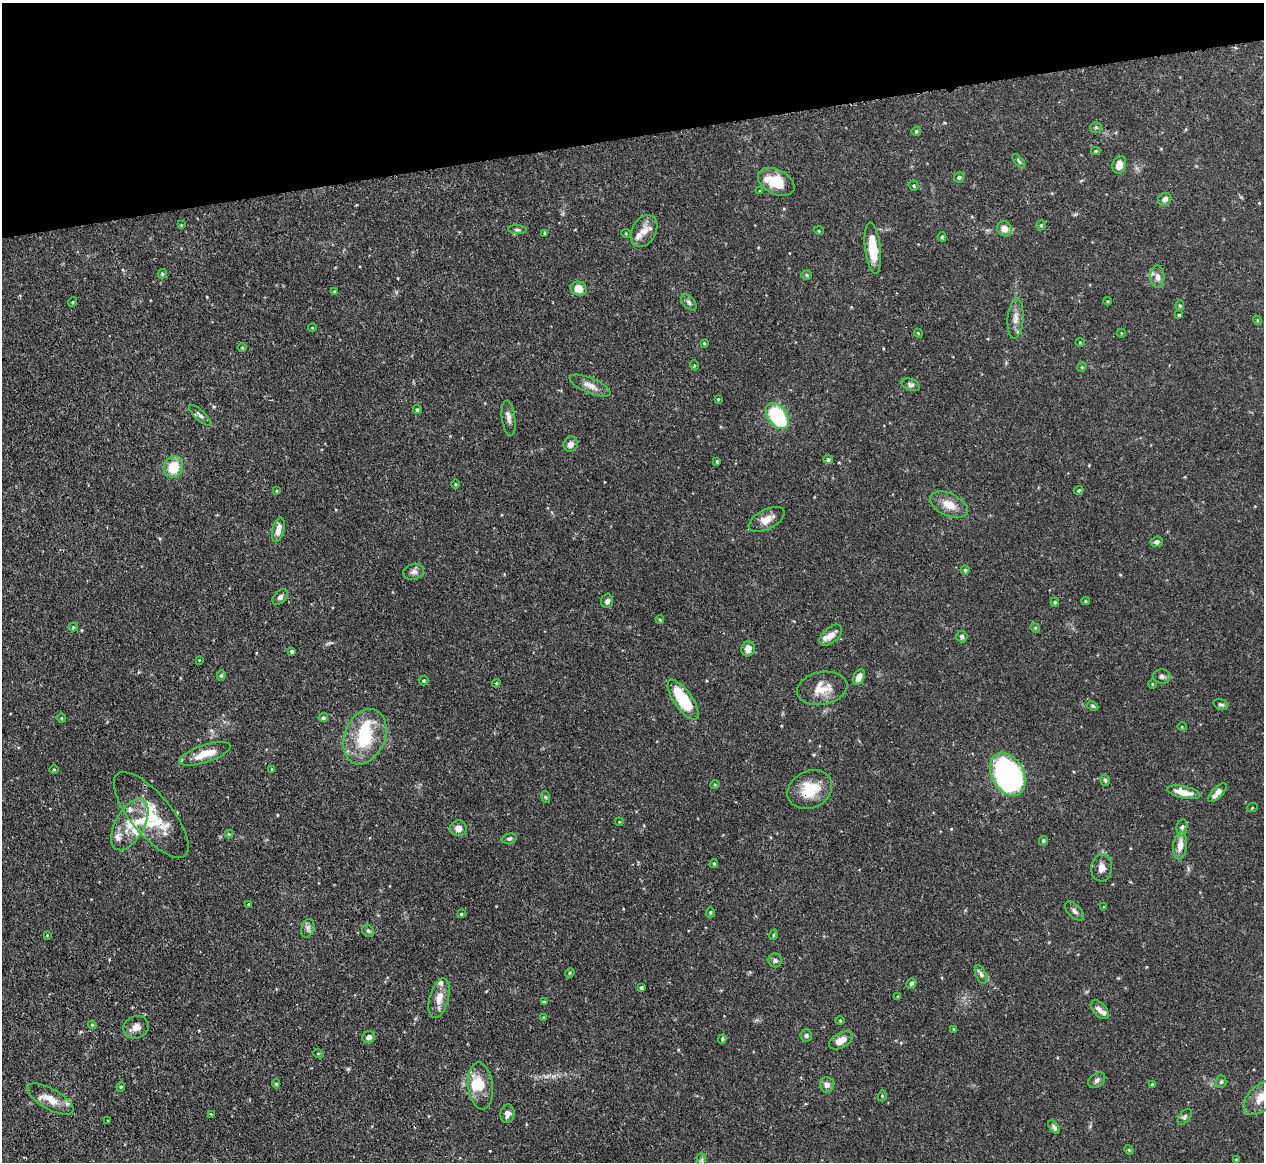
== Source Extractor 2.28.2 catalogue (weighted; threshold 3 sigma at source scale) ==
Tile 3 of 4 x 4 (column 3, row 1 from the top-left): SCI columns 2535-3796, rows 3625-4784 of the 5067 x 5049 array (HDU 1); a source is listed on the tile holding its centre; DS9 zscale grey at full resolution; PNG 1266 x 1164 px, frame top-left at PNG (2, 3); each listed source drawn as its Kron ellipse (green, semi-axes under 4 px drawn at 4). Shown black and unused: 12% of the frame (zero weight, under 3 of 4 exposures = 1% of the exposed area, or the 3 px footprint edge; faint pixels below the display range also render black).
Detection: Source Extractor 2.28.2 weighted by HDU 2 'WHT'; one run over the whole footprint, this tile lists its part. Background 0.0736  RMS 0.0041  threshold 0.0184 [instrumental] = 3 sigma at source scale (4.5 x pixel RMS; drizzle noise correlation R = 1.50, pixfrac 1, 0.05/0.05 arcsec/px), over >= 5 px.
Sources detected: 167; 1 inside a brighter object's white glare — neither listed nor drawn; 12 inside a brighter listed object's ellipse — not listed separately; the other 154 listed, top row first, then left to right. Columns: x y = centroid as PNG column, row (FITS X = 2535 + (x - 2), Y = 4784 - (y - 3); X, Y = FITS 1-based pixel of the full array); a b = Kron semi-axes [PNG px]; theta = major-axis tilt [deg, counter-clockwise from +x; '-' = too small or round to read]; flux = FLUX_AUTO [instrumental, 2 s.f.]
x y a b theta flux
1096 127 6 5 - 0.61
916 131 5 4 - 0.62
1096 151 4 4 - 0.48
1019 161 8 4 -48 0.84
1119 165 9 6 75 3.8
959 177 5 5 - 0.67
776 182 19 12 -26 11
914 185 5 4 - 0.59
760 191 4 3 - 0.39
1165 199 7 6 - 1.9
181 225 4 4 - 0.36
1041 225 5 4 - 0.57
517 229 9 4 -5 0.71
1004 229 8 7 - 3.2
644 231 17 12 61 4.6
819 231 5 3 - 0.32
545 233 4 3 - 0.46
626 234 5 3 - 0.34
942 237 4 4 - 0.49
873 248 26 8 -84 11
162 274 5 4 - 0.64
806 275 5 4 - 0.54
1157 277 11 7 -87 2.2
579 289 8 7 - 4.7
334 291 3 2 - 0.38
1107 301 4 3 - 0.39
73 302 5 3 - 0.34
689 302 9 5 -47 1.1
1180 305 5 4 - 0.56
1179 315 4 4 - 0.52
1016 318 20 8 86 3.3
1257 320 4 3 - 0.36
312 328 4 3 - 0.31
918 333 4 3 - 0.35
1121 333 4 3 - 0.29
1080 342 4 4 - 0.4
704 343 4 4 - 0.49
242 347 5 3 - 0.35
694 365 5 3 - 0.41
1082 367 5 4 - 0.41
911 385 9 6 -20 1.2
590 386 22 7 -22 3.5
718 399 3 2 - 0.35
417 409 4 4 - 0.61
200 415 14 5 -43 1.3
777 416 15 9 -53 29
509 418 18 6 -82 2.2
571 444 8 7 - 2.3
828 460 5 4 - 0.91
717 461 3 3 - 0.46
173 467 11 9 67 9
456 484 5 3 - 0.37
1079 490 5 3 - 0.5
277 491 4 3 - 0.43
949 505 20 11 -25 5.8
767 519 19 10 27 4.3
278 530 12 6 77 3.2
1157 542 6 5 - 1
965 570 4 4 - 0.76
414 572 10 8 15 1.8
280 597 9 6 47 1.2
607 601 7 6 - 1.2
1086 601 4 4 - 0.42
1055 602 4 4 - 0.45
660 619 4 3 - 0.43
73 627 4 4 - 0.48
1035 628 5 4 - 0.48
831 635 13 7 41 3.7
962 636 6 5 - 0.8
748 649 7 7 - 3
292 651 3 3 - 0.9
199 660 3 3 - 0.25
221 675 5 4 - 0.61
1162 676 8 7 - 1.2
859 677 8 5 63 3
424 680 5 5 - 0.57
496 683 4 4 - 0.45
1152 684 5 3 - 0.34
822 688 25 16 10 7.4
683 700 23 9 -55 21
1221 705 7 5 -18 0.84
1093 706 6 4 -27 0.54
62 718 5 3 - 0.36
323 718 4 4 - 0.86
1182 727 5 3 - 0.32
365 737 29 20 67 20
205 754 27 8 19 7.2
54 769 4 3 - 0.32
272 769 4 2 - 0.27
1008 774 23 16 -60 130
1105 780 5 4 - 0.68
715 784 5 3 - 0.39
810 790 23 18 27 12
1184 792 17 6 -12 5.4
1217 793 12 5 46 3
545 797 6 4 -70 0.57
1252 808 5 3 - 0.38
151 815 53 20 -50 19
619 822 4 3 - 0.31
130 825 28 14 61 11
1182 827 8 5 80 1
458 828 8 8 - 2.9
229 834 4 4 - 0.49
509 839 8 5 13 0.83
1043 841 4 4 - 0.75
1180 846 14 7 83 3.9
714 863 4 4 - 0.45
1102 868 13 10 85 3
249 904 4 2 - 0.32
1104 907 4 4 - 0.47
1074 911 12 6 -45 1.4
710 912 5 4 - 0.54
461 914 4 4 - 0.47
308 928 9 6 74 1.4
368 931 6 5 - 0.78
47 935 3 3 - 0.29
773 935 5 3 - 0.39
775 960 7 7 - 1
570 973 5 4 - 0.48
981 974 10 5 -65 1.3
911 984 5 4 - 0.76
641 987 3 3 - 0.7
898 997 4 3 - 0.38
439 998 20 9 75 4.7
544 1002 3 3 - 0.45
1100 1010 11 6 -47 2.4
543 1017 4 3 - 0.29
840 1020 5 3 - 0.36
92 1025 4 3 - 0.4
136 1027 13 11 24 2.8
954 1029 4 3 - 0.41
806 1035 6 5 - 0.81
369 1037 7 5 21 1.6
722 1039 4 3 - 0.49
841 1040 13 7 29 3.8
318 1053 5 3 - 0.3
1097 1080 9 6 37 1.4
1221 1082 6 5 - 0.67
276 1084 4 4 - 0.53
1152 1084 3 3 - 0.69
827 1085 8 7 - 2
480 1086 23 12 -84 7.5
121 1087 5 4 - 0.51
882 1096 5 3 - 0.39
1261 1098 21 12 45 6.1
50 1099 26 10 -30 5.9
211 1114 3 2 - 0.33
507 1114 9 7 79 1.9
1185 1117 9 5 53 0.95
108 1121 3 2 - 0.32
1054 1127 7 4 -51 1
1129 1150 5 4 - 0.45
1236 1159 3 3 - 0.39
702 1160 7 4 -90 0.85
Overlapping masked pixels (flux is a lower limit): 2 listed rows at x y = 205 754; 810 790
Isophote crosses this tile's border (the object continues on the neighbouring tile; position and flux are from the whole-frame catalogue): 1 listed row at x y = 1261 1098